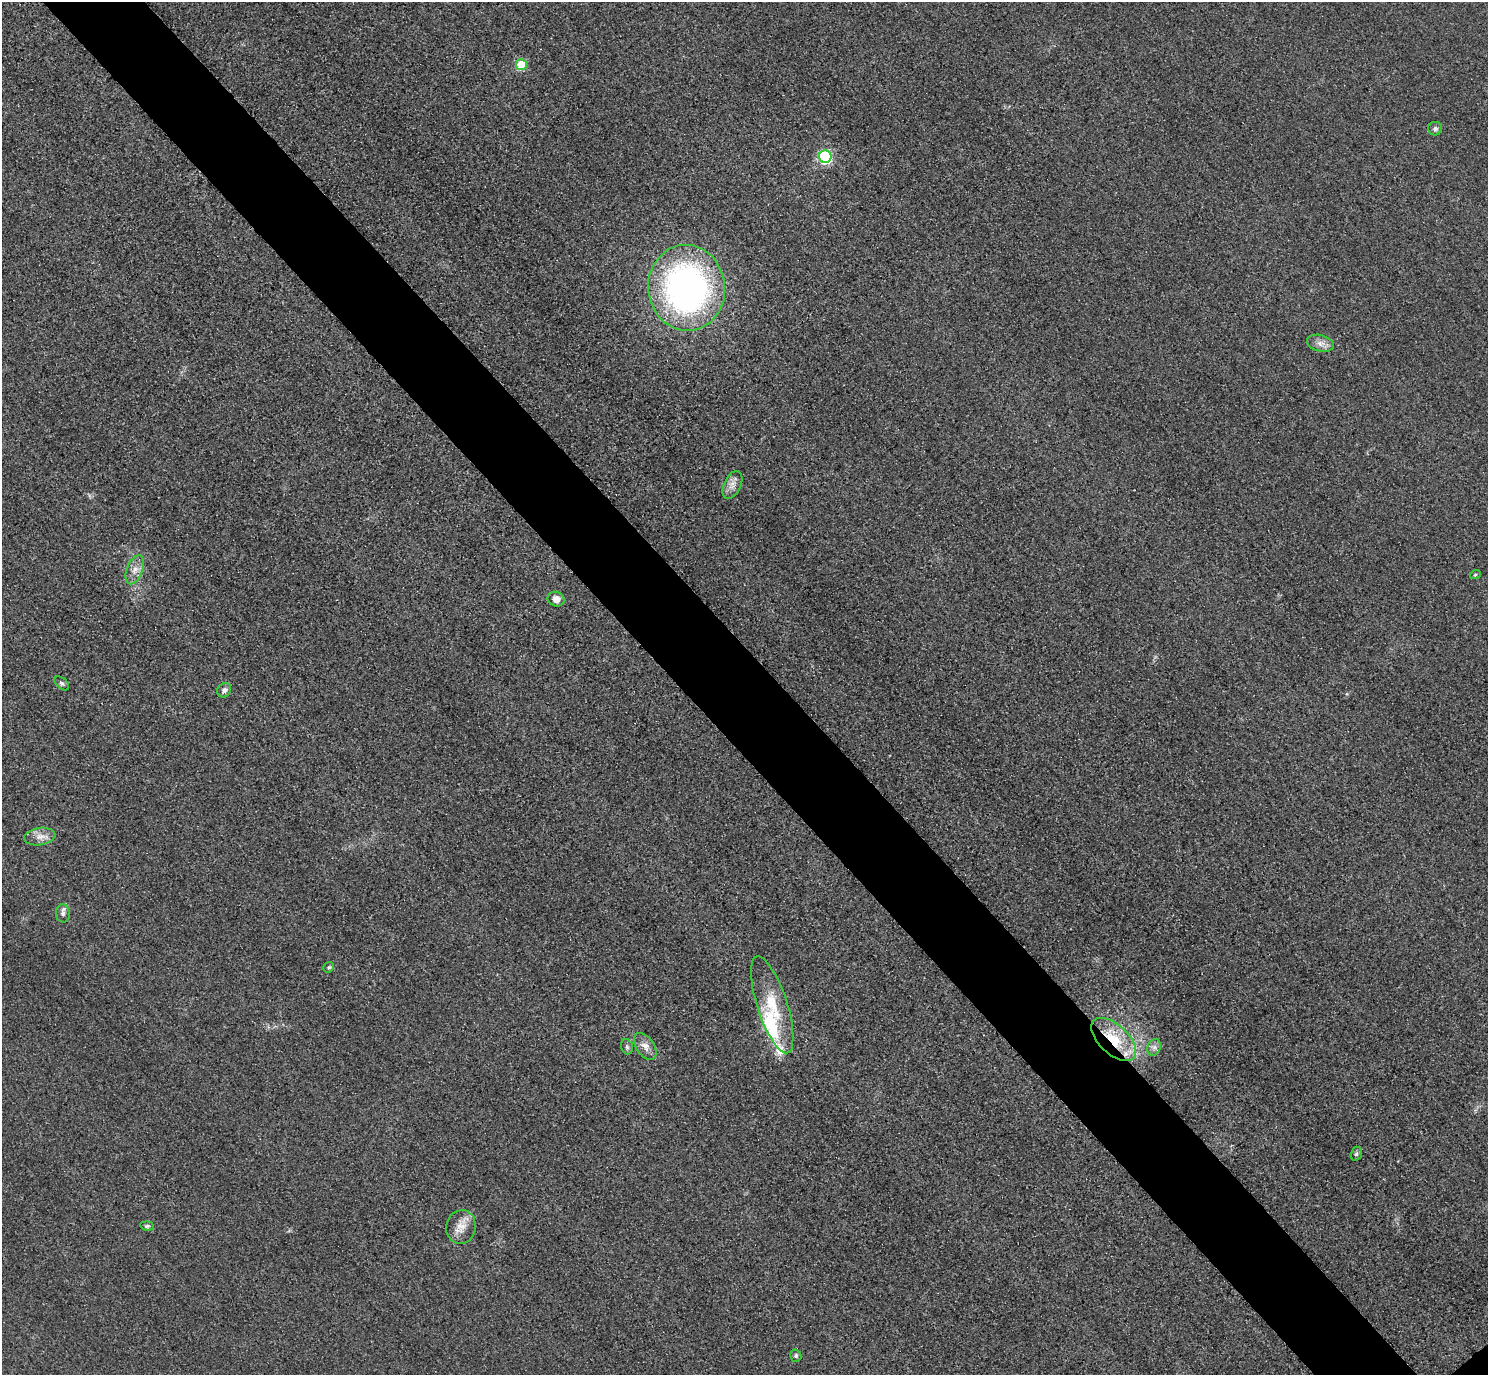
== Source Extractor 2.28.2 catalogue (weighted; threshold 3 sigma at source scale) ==
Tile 11 of 4 x 4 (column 3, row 3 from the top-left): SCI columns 3004-4489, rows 1558-2930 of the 6005 x 6003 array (HDU 1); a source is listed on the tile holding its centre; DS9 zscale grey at full resolution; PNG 1490 x 1377 px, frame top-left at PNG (2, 2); each listed source drawn as its Kron ellipse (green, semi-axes under 4 px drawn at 4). Shown black and unused: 7% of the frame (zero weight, under 3 of 4 exposures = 3% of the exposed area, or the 3 px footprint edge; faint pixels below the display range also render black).
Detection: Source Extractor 2.28.2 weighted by HDU 2 'WHT'; one run over the whole footprint, this tile lists its part. Background 0.0531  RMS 0.016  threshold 0.0724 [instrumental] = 3 sigma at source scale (4.5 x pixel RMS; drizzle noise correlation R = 1.50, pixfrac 1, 0.05/0.05 arcsec/px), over >= 5 px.
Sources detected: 27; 4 inside a brighter listed object's ellipse — not listed separately; the other 23 listed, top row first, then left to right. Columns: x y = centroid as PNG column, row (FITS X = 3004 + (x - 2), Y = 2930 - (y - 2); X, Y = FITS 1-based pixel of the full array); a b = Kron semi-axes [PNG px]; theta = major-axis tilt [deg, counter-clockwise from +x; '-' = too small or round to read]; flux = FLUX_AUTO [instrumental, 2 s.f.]
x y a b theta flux
521 65 5 5 - 65
1435 129 7 6 - 4.6
825 157 6 6 - 210
687 288 43 38 -83 580
1320 343 14 8 -15 10
732 485 15 8 64 11
135 570 15 8 69 12
1475 575 5 3 - 1.8
556 599 8 7 - 12
62 683 8 5 -43 3.7
224 690 8 6 45 6.2
40 837 15 8 8 13
63 913 9 7 -85 5.5
329 967 5 5 - 2.8
772 1005 51 15 -72 64
1114 1039 27 14 -43 61
645 1046 15 9 -56 13
627 1047 8 5 -73 3.5
1154 1047 8 6 69 5.9
1356 1154 7 5 73 3.4
147 1226 7 4 -7 2.7
461 1227 17 15 81 20
796 1356 6 5 - 3
Overlapping masked pixels (flux is a lower limit): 1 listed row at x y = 1114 1039